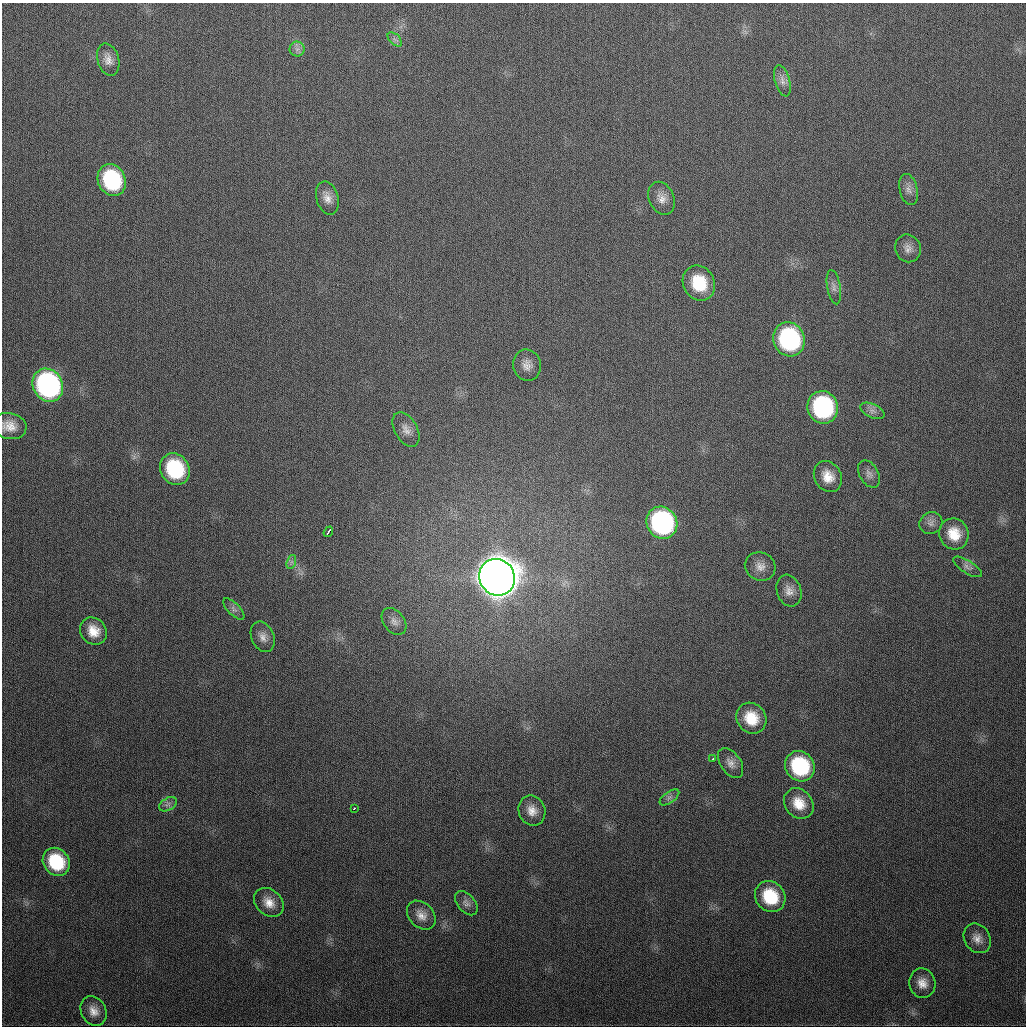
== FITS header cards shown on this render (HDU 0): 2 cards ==
NAXIS1  =                 1024
NAXIS2  =                 1024

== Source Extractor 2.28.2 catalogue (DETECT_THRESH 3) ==
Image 1024 x 1024 px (HDU 0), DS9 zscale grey, 1 PNG px = 1 image px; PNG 1028 x 1028 px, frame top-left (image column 1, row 1024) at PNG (2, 3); each listed source drawn as its Kron ellipse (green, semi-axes under 4 px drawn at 4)
Background 327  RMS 12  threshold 37.4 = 3 sigma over >= 5 px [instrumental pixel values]
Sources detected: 51; all 51 listed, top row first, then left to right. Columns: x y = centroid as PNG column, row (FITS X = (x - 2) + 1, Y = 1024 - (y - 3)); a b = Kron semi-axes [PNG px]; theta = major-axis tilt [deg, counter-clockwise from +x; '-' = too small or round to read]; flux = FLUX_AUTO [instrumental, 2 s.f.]
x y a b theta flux
395 39 8 5 -45 2.7e+03
297 49 7 7 - 3.5e+03
108 60 16 10 -74 7.4e+03
782 81 16 7 -75 5.1e+03
112 180 16 13 -64 7.7e+04
909 189 16 9 -76 6.1e+03
327 198 17 11 -75 8.0e+03
661 198 17 12 -65 8.3e+03
908 248 14 12 -69 6.6e+03
699 283 18 15 -62 3.3e+04
834 287 17 6 -80 4.8e+03
789 339 17 15 -69 1.3e+05
527 365 16 14 -77 8.0e+03
48 385 17 15 -60 2.3e+05
823 407 16 15 - 1.2e+05
872 411 13 7 -24 4.0e+03
9 426 17 13 -13 1.1e+04
406 429 18 11 -60 8.0e+03
175 469 16 14 -59 6.6e+04
869 474 15 9 -60 5.2e+03
828 476 16 13 -59 1.3e+04
662 523 16 15 - 1.7e+05
931 523 12 10 34 4.9e+03
328 532 6 2 53 3.1e+03
954 534 16 14 -64 1.8e+04
291 562 7 4 71 2.0e+03
760 566 16 14 -25 8.7e+03
967 567 16 6 -32 4.2e+03
497 577 19 17 -56 3.5e+06
789 591 16 12 -71 7.8e+03
234 609 14 6 -45 3.4e+03
394 621 15 10 -52 6.2e+03
93 631 14 12 -46 1.3e+04
263 637 16 11 -66 7.3e+03
751 718 16 14 -52 2.3e+04
712 759 3 3 - 1.9e+03
731 763 17 10 -55 6.6e+03
800 766 16 14 -51 7.3e+04
669 797 11 5 35 3.4e+03
799 803 16 13 -49 1.6e+04
168 804 10 6 29 3.0e+03
354 808 3 3 - 1.8e+03
532 811 15 13 -68 9.9e+03
56 862 15 12 -51 4.7e+04
770 897 16 14 -47 3.8e+04
269 902 16 12 -43 1.1e+04
466 903 14 8 -50 4.6e+03
421 915 16 12 -45 8.7e+03
977 938 15 12 -57 8.3e+03
922 983 15 13 -77 9.7e+03
93 1011 15 12 -61 9.1e+03
At the frame edge (FLAGS 8, measured only in part): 1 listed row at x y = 9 426